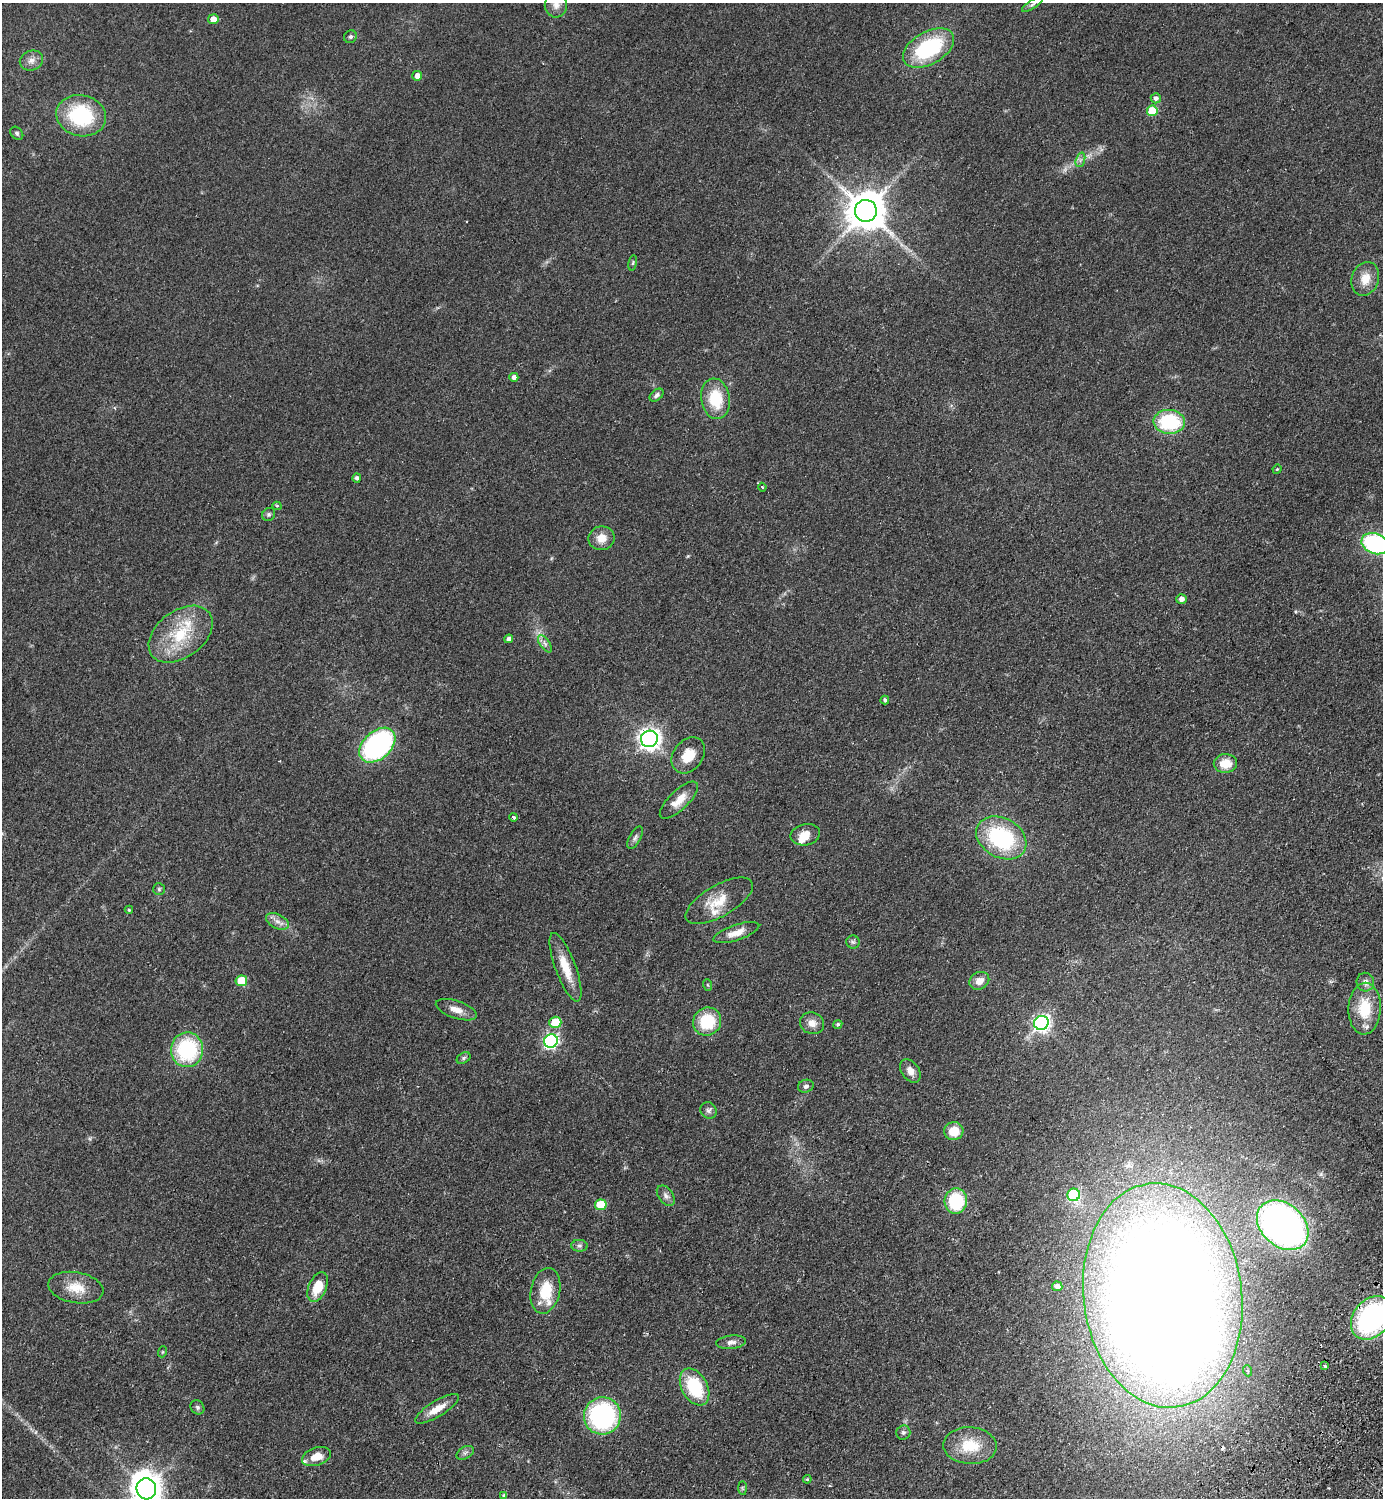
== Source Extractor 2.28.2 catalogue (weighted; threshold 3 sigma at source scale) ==
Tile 6 of 4 x 4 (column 2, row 2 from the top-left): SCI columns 1725-3105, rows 3032-4527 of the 6070 x 6064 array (HDU 1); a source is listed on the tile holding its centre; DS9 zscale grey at full resolution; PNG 1385 x 1500 px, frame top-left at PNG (2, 3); each listed source drawn as its Kron ellipse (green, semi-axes under 4 px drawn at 4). Shown black and unused: <1% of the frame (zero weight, under 2 of 3 exposures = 3% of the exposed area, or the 3 px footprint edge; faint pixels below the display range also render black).
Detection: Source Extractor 2.28.2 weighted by HDU 2 'WHT'; one run over the whole footprint, this tile lists its part. Background 0.0826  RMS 0.0081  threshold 0.0362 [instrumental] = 3 sigma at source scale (4.5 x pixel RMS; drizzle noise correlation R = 1.50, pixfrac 1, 0.05/0.05 arcsec/px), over >= 5 px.
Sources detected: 103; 1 too faint to see at this stretch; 4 inside a brighter object's white glare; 1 cosmic-ray / hot-pixel residue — neither listed nor drawn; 4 inside a brighter listed object's ellipse — not listed separately; the other 93 listed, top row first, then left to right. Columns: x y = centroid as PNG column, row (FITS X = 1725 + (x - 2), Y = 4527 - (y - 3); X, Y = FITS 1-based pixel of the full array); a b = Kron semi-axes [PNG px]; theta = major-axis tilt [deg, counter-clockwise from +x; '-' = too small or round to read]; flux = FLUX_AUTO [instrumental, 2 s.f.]
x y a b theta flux
1032 4 12 4 33 1.7
556 5 12 11 - 5.8
213 19 5 5 - 7.2
350 37 7 6 - 1.8
929 48 28 16 30 67
31 60 12 9 22 4.7
417 76 5 5 - 5.2
1156 98 5 5 - 2.6
1152 111 5 5 - 26
81 116 25 20 -13 59
17 133 7 5 -45 1.6
1080 160 7 4 71 2.1
866 211 11 11 - 2400
633 263 8 4 81 0.98
1365 279 17 13 71 11
514 377 4 4 - 3.4
656 395 8 5 41 2.4
716 399 20 14 -81 27
1169 422 16 12 -3 53
1277 469 5 4 - 0.84
357 478 4 4 - 1.9
762 487 4 3 - 0.75
277 506 4 4 - 0.84
269 514 7 6 - 1.6
601 538 13 12 - 8.4
1375 544 14 10 -22 100
1181 599 5 5 - 3.8
181 634 36 23 36 40
509 639 4 4 - 2.5
545 644 10 5 -55 2.7
885 700 4 4 - 1.7
649 739 8 8 - 440
377 745 21 14 43 150
688 755 20 14 53 15
1225 763 11 9 2 13
679 800 25 9 44 11
514 817 4 3 - 1.6
805 835 15 10 11 7.4
635 838 12 5 61 2.4
1001 838 27 19 -29 75
159 889 6 6 - 1.2
719 901 38 15 30 19
129 910 4 4 - 0.93
277 921 12 7 -26 4.7
736 933 24 8 18 8.7
853 942 6 6 - 1.8
565 967 36 10 -70 17
241 981 6 5 - 24
979 981 10 8 29 7.1
1365 982 9 8 - 4.5
708 985 6 4 -70 0.89
1365 1009 26 16 87 29
456 1010 21 8 -19 7.5
707 1021 14 13 - 32
555 1022 6 5 - 19
812 1023 12 10 -21 6.3
1041 1023 7 7 - 250
838 1024 5 4 - 1.5
551 1041 7 6 - 160
187 1050 17 16 - 66
464 1058 7 5 28 1.6
910 1071 13 8 -55 5.7
806 1086 8 6 18 2.2
709 1110 8 8 - 2.6
954 1131 9 9 - 15
1074 1195 6 6 - 49
666 1196 11 7 -53 3.3
956 1201 13 11 84 43
601 1205 6 5 - 26
1283 1225 29 21 -42 320
579 1246 8 6 -3 2.1
1057 1286 5 4 - 2.8
318 1287 16 9 66 18
76 1288 28 15 -10 15
545 1291 23 14 78 23
1163 1295 112 79 -83 1700
1372 1318 24 18 50 130
731 1342 15 6 6 3.9
162 1352 5 3 - 0.68
1325 1366 3 3 - 2.2
1248 1371 5 3 - 0.99
695 1387 20 13 -61 42
197 1407 7 6 - 1.6
437 1409 25 8 31 10
602 1416 19 18 - 110
903 1432 7 7 - 2
970 1446 27 18 -3 24
465 1453 9 6 30 2.3
316 1456 15 8 19 9.8
807 1479 4 4 - 0.78
742 1488 7 4 -89 1.1
146 1489 10 10 - 1200
504 1496 4 4 - 1.3
Overlapping masked pixels (flux is a lower limit): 1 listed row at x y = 1372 1318
Isophote crosses this tile's border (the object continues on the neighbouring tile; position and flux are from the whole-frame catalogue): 4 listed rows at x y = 556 5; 1375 544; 1372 1318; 146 1489